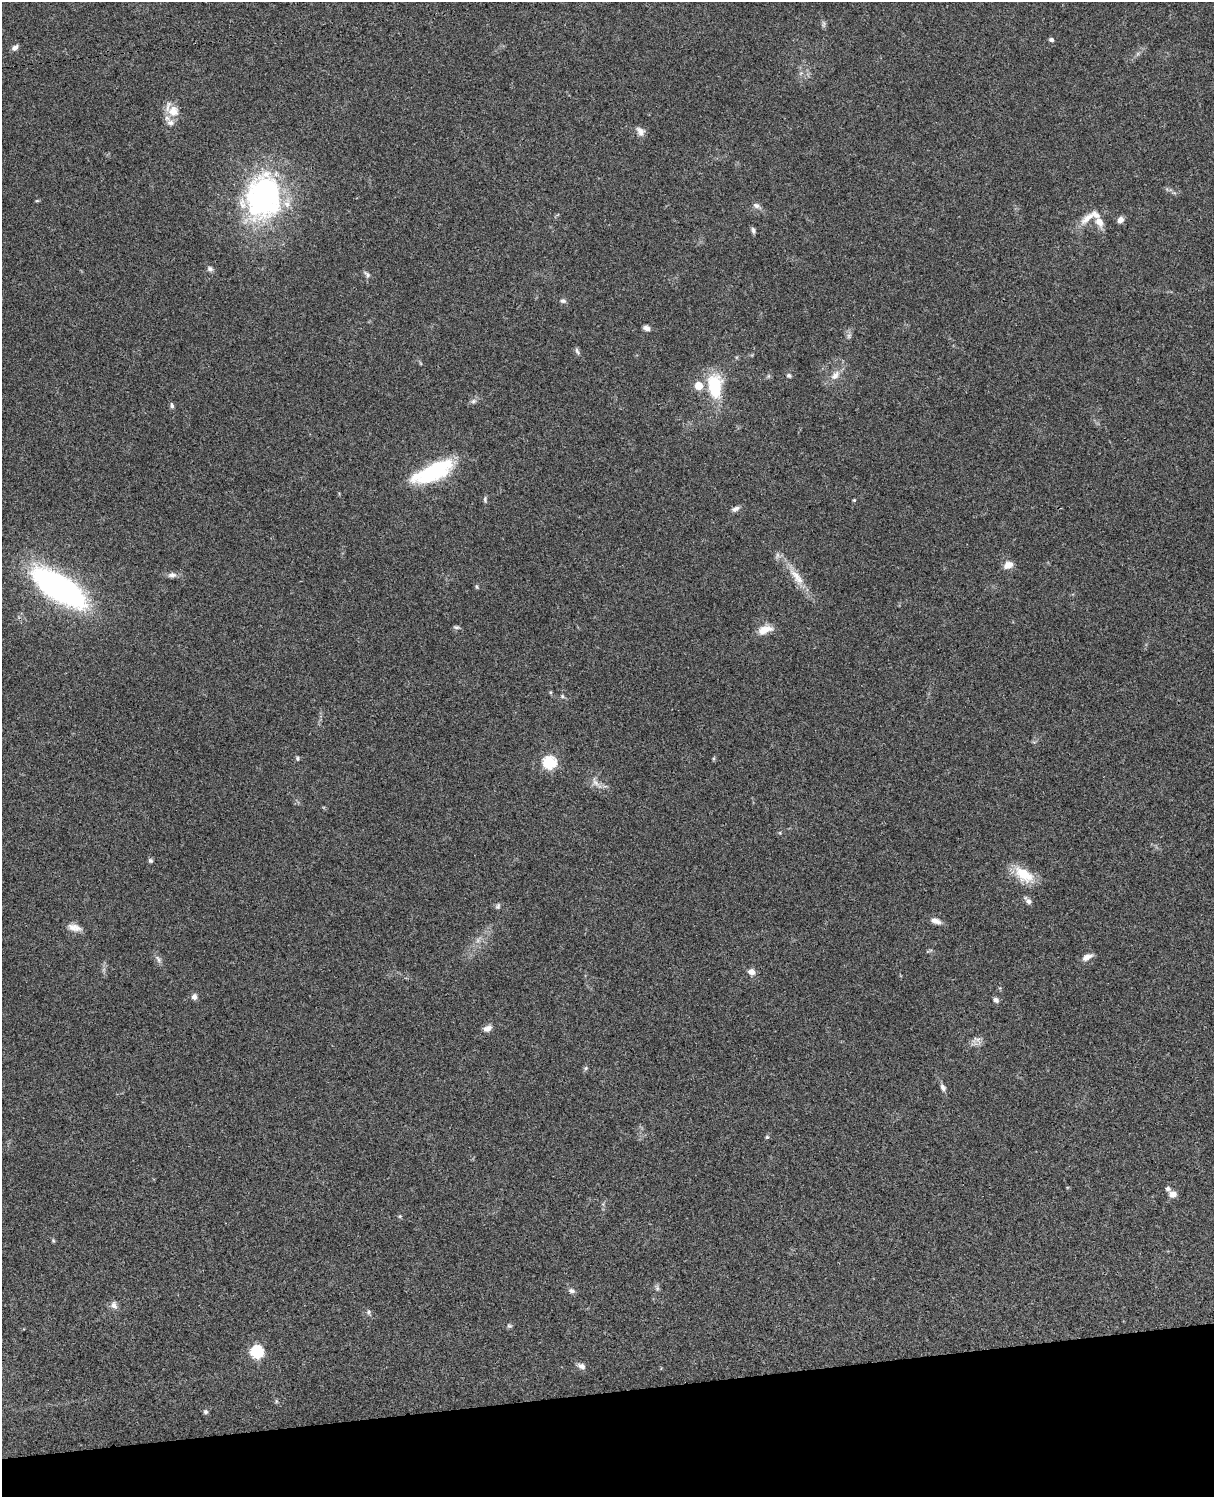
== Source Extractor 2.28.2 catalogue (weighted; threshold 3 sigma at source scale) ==
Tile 10 of 4 x 3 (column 2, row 3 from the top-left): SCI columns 1333-2544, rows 279-1773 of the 5087 x 4929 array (HDU 1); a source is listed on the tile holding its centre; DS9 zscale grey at full resolution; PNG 1216 x 1499 px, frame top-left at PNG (2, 2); no overlay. Shown black and unused: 7% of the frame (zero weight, under 3 of 4 exposures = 6% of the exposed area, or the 3 px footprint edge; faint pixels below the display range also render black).
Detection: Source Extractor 2.28.2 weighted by HDU 2 'WHT'; one run over the whole footprint, this tile lists its part. Background 0.0756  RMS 0.0057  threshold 0.0257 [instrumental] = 3 sigma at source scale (4.5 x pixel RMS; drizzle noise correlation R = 1.50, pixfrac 1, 0.05/0.05 arcsec/px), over >= 5 px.
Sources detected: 77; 1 too faint to see at this stretch — not listed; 4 inside a brighter listed object's ellipse — not listed separately; the other 72 listed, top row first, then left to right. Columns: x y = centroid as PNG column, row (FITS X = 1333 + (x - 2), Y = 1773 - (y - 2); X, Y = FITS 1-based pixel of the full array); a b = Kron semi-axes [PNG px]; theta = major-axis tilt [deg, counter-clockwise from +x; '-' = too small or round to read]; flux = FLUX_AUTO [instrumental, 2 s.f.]
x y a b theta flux
823 24 11 4 90 1.3
1051 40 5 4 - 1.5
15 48 9 6 32 2.2
801 73 6 5 - 1.2
173 111 13 13 - 8.4
640 131 13 9 -56 3.1
263 196 42 31 80 150
37 201 6 4 1 0.61
757 206 11 7 -24 2.3
1088 218 26 9 41 7.1
1120 220 8 6 54 2.9
1099 222 15 9 -63 5.3
753 231 8 4 -73 1.4
210 269 7 6 - 1.7
367 275 11 5 -48 1.5
563 301 8 6 -8 1.5
646 328 8 5 -24 2.5
849 336 7 6 - 1.4
577 351 11 5 -66 1.5
789 375 6 5 - 1
835 375 15 9 47 5.1
768 376 6 4 71 0.79
699 386 5 5 - 14
715 386 25 14 -87 30
473 401 9 5 27 1.6
172 406 8 5 -77 1.3
433 472 47 17 25 47
485 499 9 5 -90 1.2
854 500 4 4 - 0.72
735 509 11 6 28 2.3
1008 565 12 8 23 4.6
172 575 12 7 1 2.5
796 577 34 11 -53 11
477 587 6 4 -83 0.8
59 588 45 18 -32 200
456 627 8 5 -1 1.2
765 630 19 9 19 7
550 692 5 3 - 0.59
562 696 5 5 - 0.84
297 758 6 5 - 0.93
714 758 6 4 71 0.68
549 762 6 6 - 70
596 783 24 7 -50 3.9
150 861 6 5 - 1.1
1024 875 27 15 -35 15
1028 901 9 8 - 2
498 906 9 6 63 1.2
936 921 15 7 -17 3.2
74 928 18 8 -13 4.4
1087 957 14 7 27 3.7
158 959 11 6 -54 2
751 972 6 6 - 4
194 997 6 6 - 2.5
996 1000 7 6 - 1.8
487 1028 12 8 24 3.1
977 1040 13 12 - 3.2
586 1068 6 5 - 0.94
943 1088 9 6 -62 1.9
767 1137 4 4 - 0.84
1168 1189 5 5 - 1.8
1173 1194 8 7 - 3.6
400 1216 5 5 - 0.68
53 1241 6 4 -69 0.7
657 1288 8 6 80 1.3
572 1291 9 6 -22 1.8
114 1305 11 9 -67 2.8
368 1312 8 6 -81 1.4
509 1326 7 6 - 1
257 1352 6 6 - 72
581 1366 10 7 -23 2.6
276 1401 6 4 -72 0.79
205 1412 6 6 - 1.3